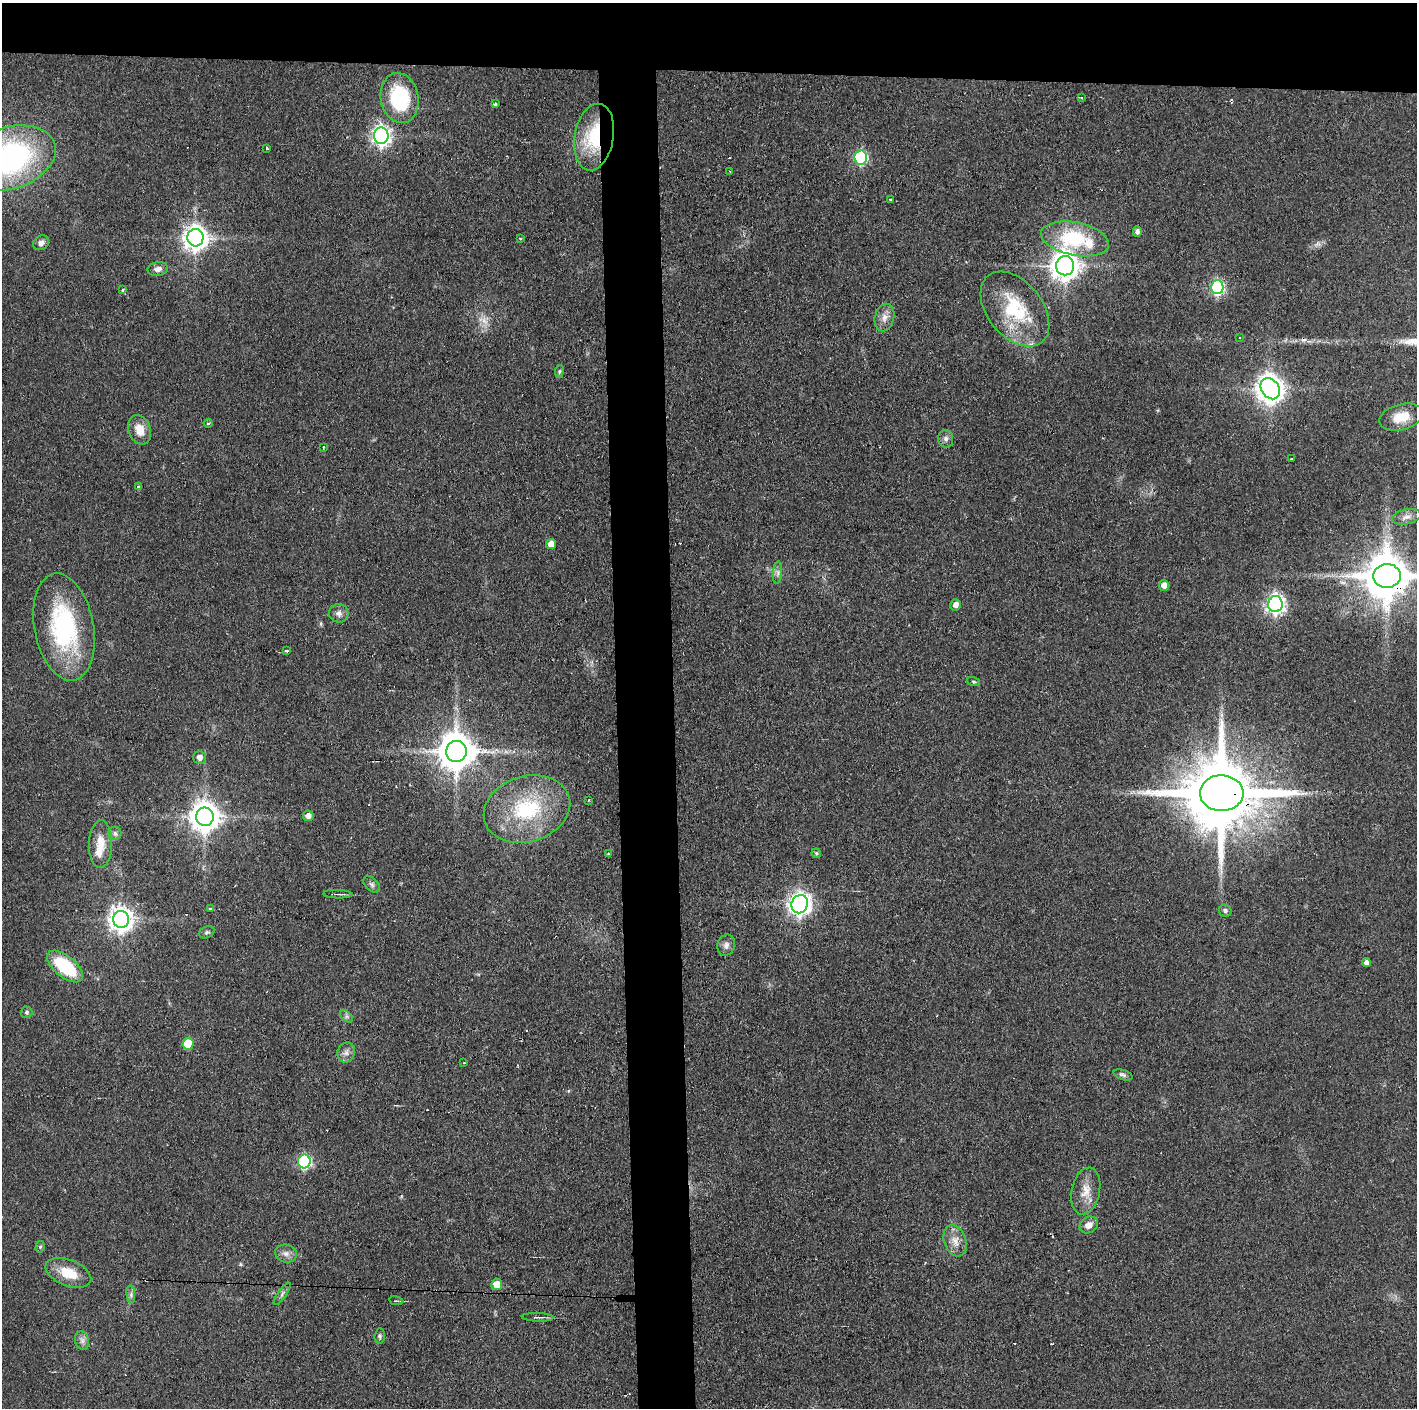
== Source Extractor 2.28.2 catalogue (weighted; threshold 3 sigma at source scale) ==
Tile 2 of 3 x 3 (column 2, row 1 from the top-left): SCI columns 1418-2832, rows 2812-4217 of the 4251 x 4217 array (HDU 1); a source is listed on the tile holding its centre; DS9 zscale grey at full resolution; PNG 1419 x 1410 px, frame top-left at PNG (2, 3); each listed source drawn as its Kron ellipse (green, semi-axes under 4 px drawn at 4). Shown black and unused: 9% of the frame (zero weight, under 2 of 3 exposures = <1% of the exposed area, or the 3 px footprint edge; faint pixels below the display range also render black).
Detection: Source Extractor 2.28.2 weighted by HDU 2 'WHT'; one run over the whole footprint, this tile lists its part. Background 0.0909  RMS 0.0064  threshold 0.0287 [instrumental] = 3 sigma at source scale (4.5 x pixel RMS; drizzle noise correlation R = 1.50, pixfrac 1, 0.05/0.05 arcsec/px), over >= 5 px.
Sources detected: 92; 1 too faint to see at this stretch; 6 cosmic-ray / hot-pixel residue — neither listed nor drawn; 2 inside a brighter listed object's ellipse — not listed separately; the other 83 listed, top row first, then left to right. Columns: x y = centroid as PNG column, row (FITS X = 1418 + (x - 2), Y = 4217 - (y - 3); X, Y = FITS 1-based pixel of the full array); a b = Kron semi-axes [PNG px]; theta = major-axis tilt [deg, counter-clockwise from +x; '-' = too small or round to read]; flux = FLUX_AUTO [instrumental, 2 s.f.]
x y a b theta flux
1082 97 3 3 - 1.4
400 98 25 18 -79 48
495 104 3 3 - 4.7
381 136 8 7 - 300
594 137 34 19 80 40
267 149 3 3 - 1.5
9 158 47 31 18 150
861 158 7 6 - 87
730 171 3 3 - 0.62
890 199 3 2 - 0.89
1137 232 5 4 - 2.6
195 238 9 8 - 600
521 238 4 2 - 0.67
1075 239 34 16 -11 56
41 243 8 6 34 3.1
1065 266 9 9 - 820
158 269 10 7 9 3.1
1217 287 7 6 - 110
123 290 4 3 - 1.1
1015 309 43 27 -51 44
884 317 14 9 76 5
1239 338 3 2 - 1
559 371 6 4 82 0.97
1270 389 11 8 -55 820
1401 417 22 12 15 12
208 423 4 4 - 0.82
139 430 15 11 -71 8.9
946 439 9 7 -82 2.4
323 447 3 2 - 0.61
1292 459 3 3 - 1.6
138 486 3 3 - 5.7
1406 517 14 7 12 4.1
551 544 5 5 - 6.4
777 573 11 4 85 2.1
1387 576 14 12 4 3100
1164 585 5 5 - 4.4
1275 604 8 7 - 290
956 605 5 5 - 3.5
339 613 9 9 - 3.2
64 627 54 29 -79 88
286 651 3 3 - 2.9
974 682 7 3 -19 0.77
456 751 10 10 - 1700
199 757 6 6 - 3.6
1222 793 22 18 -1 7900
589 800 4 2 - 0.45
527 809 44 32 17 56
308 816 5 5 - 3.5
205 817 9 9 - 950
115 833 6 6 - 1.6
101 844 24 11 89 11
816 853 5 4 - 1.1
608 854 4 3 - 0.58
372 884 10 6 -45 1.9
338 894 15 2 -1 1.3
800 904 9 8 - 450
210 909 3 3 - 2.4
1225 911 6 6 - 1.8
121 919 8 8 - 550
207 932 8 5 21 1.4
726 945 11 8 71 3.1
1366 963 4 4 - 2.7
65 966 21 10 -38 42
26 1012 6 6 - 1.4
347 1016 7 4 -45 1.4
188 1044 6 5 - 20
346 1052 10 8 68 3.3
464 1063 3 2 - 0.69
1123 1075 10 5 -18 1.8
304 1161 7 6 - 96
1086 1191 24 14 77 10
1089 1225 10 8 31 4.4
955 1241 16 11 -69 7
40 1247 6 4 74 1
286 1253 11 9 -15 3.5
68 1273 24 13 -21 15
497 1284 5 5 - 8.6
131 1294 9 3 -85 1.5
282 1294 13 4 55 2.3
396 1301 7 3 -11 0.69
537 1317 16 4 -2 2.1
380 1336 7 5 84 1.3
82 1341 9 7 -74 2.7
Overlapping masked pixels (flux is a lower limit): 3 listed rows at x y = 594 137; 1387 576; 1222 793
Isophote crosses this tile's border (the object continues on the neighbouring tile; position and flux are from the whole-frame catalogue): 2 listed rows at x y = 9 158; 1387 576